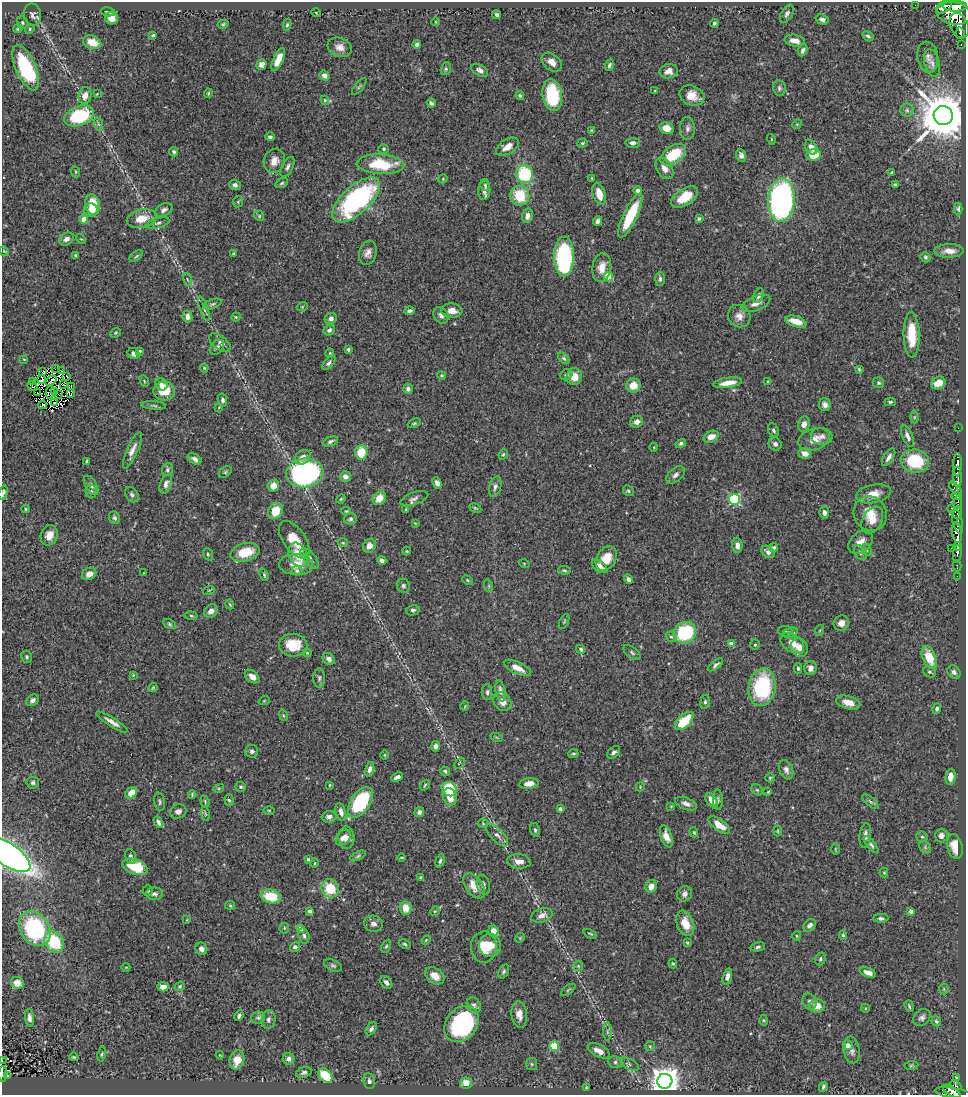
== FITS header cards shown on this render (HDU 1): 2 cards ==
NAXIS1  =                  964
NAXIS2  =                 1093

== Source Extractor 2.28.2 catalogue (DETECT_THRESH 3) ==
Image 964 x 1093 px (HDU 1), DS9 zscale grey, 1 PNG px = 1 image px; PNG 968 x 1097 px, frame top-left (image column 1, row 1093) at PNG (2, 2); each listed source drawn as its Kron ellipse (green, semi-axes under 4 px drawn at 4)
Background 0.701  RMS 0.026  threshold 0.0769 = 3 sigma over >= 5 px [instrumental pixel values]
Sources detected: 489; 2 with non-positive FLUX_AUTO (blend fragments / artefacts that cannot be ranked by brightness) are neither listed nor drawn; the other 487 listed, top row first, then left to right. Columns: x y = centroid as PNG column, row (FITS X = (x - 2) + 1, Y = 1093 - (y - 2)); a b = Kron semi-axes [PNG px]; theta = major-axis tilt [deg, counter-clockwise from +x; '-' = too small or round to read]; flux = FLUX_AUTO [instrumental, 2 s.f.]
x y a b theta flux
915 5 2 2 - 6.1
955 6 12 5 -1 1600
944 7 9 5 34 700
108 12 7 4 -9 4.3
316 13 5 3 - 1.3
954 13 17 11 -10 3600
787 14 10 5 60 5.6
33 15 11 8 -77 7.3
497 15 4 4 - 4.3
112 18 6 6 - 19
822 20 7 5 -19 5.1
436 22 4 3 - 1.4
22 23 6 5 - 2.8
714 23 4 4 - 3.1
223 24 5 4 - 2.3
287 25 6 4 77 2.8
959 26 13 9 -66 1800
18 29 5 4 - 2.4
30 29 5 4 - 2.2
960 33 6 3 -80 520
153 35 4 3 - 2.6
868 36 6 4 -34 3.7
795 41 10 6 -11 11
92 42 9 6 -19 24
417 44 4 3 - 5.2
961 44 3 2 - 36
340 47 12 9 -19 14
803 50 6 4 66 5.2
928 57 16 10 -80 11
278 59 12 5 66 21
552 62 11 8 -38 14
932 63 14 7 -75 8.2
262 64 5 5 - 8.1
609 65 5 3 - 3.7
26 68 24 10 -67 150
446 69 6 5 - 2.8
480 70 9 5 -30 6.3
669 71 9 7 11 10
324 75 5 4 - 6.7
359 87 10 3 50 2.5
779 88 8 6 -80 4.4
655 90 4 2 - 1.1
208 93 5 4 - 2.1
97 94 4 2 - 1.3
520 95 4 4 - 2.9
552 95 16 9 -82 110
85 96 8 6 77 14
692 96 13 9 -25 22
325 100 4 4 - 2.2
431 103 4 3 - 3.1
907 110 6 6 - 4.8
79 116 15 9 20 120
943 116 9 9 - 11000
98 124 7 4 -70 3.7
797 124 5 4 - 1.8
666 128 7 5 -14 21
687 128 11 7 -88 7.1
592 130 4 3 - 1.9
270 137 5 3 - 3.3
771 139 5 3 - 1.5
582 143 5 4 - 2.8
633 143 7 5 2 5.9
507 147 13 7 32 17
811 147 8 5 -61 12
384 149 5 5 - 2.6
174 152 5 4 - 3.1
673 155 14 8 35 72
741 155 6 5 - 6.4
814 155 7 5 3 33
274 161 12 10 69 17
380 164 24 9 -3 77
287 167 11 5 62 5.5
664 168 11 7 -58 14
75 172 5 3 - 1.6
891 172 4 3 - 1.6
525 174 9 8 - 120
592 178 3 3 - 1.4
443 179 4 4 - 1.8
282 183 7 4 28 2.9
235 185 6 5 - 6.2
485 185 6 4 -76 2.5
895 185 4 3 - 3.4
638 190 4 3 - 7.4
484 191 9 6 86 9
599 194 11 6 -74 20
520 196 10 9 - 55
685 197 15 8 34 41
356 200 30 13 42 310
781 200 21 13 86 550
238 202 6 5 - 2.2
93 205 11 7 -79 45
958 209 6 4 89 3.2
91 210 7 6 - 18
164 210 9 6 27 5.9
630 215 24 7 65 82
259 216 5 4 - 2.4
527 216 7 5 75 7.5
699 218 4 3 - 2.5
84 219 4 4 - 27
142 219 15 9 13 30
598 221 5 4 - 5.2
158 223 12 5 15 5.5
67 239 8 6 33 6.8
81 239 6 3 -42 1.8
4 251 5 4 - 2.1
949 251 15 7 0 15
368 253 12 8 74 11
233 254 4 4 - 2.1
75 255 3 2 - 2.1
136 256 8 3 36 2.3
564 256 20 10 -90 240
925 257 5 5 - 3.3
602 268 14 9 82 20
608 277 5 4 - 55
187 279 6 3 -71 1.9
660 279 7 5 88 4.9
759 295 7 5 72 6.2
756 303 15 7 22 13
212 304 9 4 18 3.6
302 307 5 3 - 1.7
204 309 13 4 -69 5.2
409 311 5 3 - 4.4
452 311 10 7 -4 15
441 315 9 7 -54 7.3
187 316 6 5 - 8.4
739 316 12 10 -45 14
236 317 4 4 - 1.9
331 319 6 5 - 6.1
796 321 11 5 -17 22
329 330 6 5 - 6.3
116 333 5 4 - 2.4
912 335 23 8 -89 53
220 343 12 6 -37 6.8
217 347 8 6 54 5.6
348 349 4 4 - 3.3
140 351 3 3 - 1.8
330 353 4 4 - 1.8
134 354 6 5 - 5.4
564 358 7 4 -44 3.6
24 359 3 3 - 1.3
329 363 8 4 48 4.3
204 368 4 4 - 2.2
55 369 2 2 - 2
859 369 3 3 - 2
61 371 2 2 - 0.87
43 372 3 2 - 1.2
441 375 4 4 - 2.2
566 375 6 5 - 4.4
67 376 4 2 - 1.9
574 377 8 7 - 20
42 379 4 2 - 2
51 381 6 2 33 4.9
144 381 6 4 -61 2
768 381 3 2 - 1.2
33 382 3 2 - 1.8
728 383 14 5 8 23
878 383 5 5 - 2.8
938 383 7 6 - 19
161 384 6 5 - 7.6
64 385 4 2 - 0.4
633 385 7 7 - 23
32 386 5 2 - 1.4
71 387 3 2 - 1.9
408 389 5 5 - 5.6
55 391 4 2 - 0.24
164 391 11 9 -10 40
38 392 3 2 - 0.61
50 392 6 2 78 2.6
71 393 4 3 - 6.3
59 394 3 2 - 1.7
222 400 7 4 -78 5.1
890 402 5 3 - 3.1
54 403 2 2 - 1.4
43 405 4 2 - 1.1
154 405 12 4 -4 3.8
825 405 6 6 - 7.2
219 407 4 3 - 1.3
914 417 6 4 89 2.5
637 422 6 5 - 8.8
414 423 7 4 21 2.7
804 424 8 6 73 9.1
958 428 2 2 - 7.9
773 430 7 5 -68 4.2
822 436 11 8 -7 8.4
908 436 11 5 -67 8.1
711 437 8 5 24 16
814 439 16 10 18 17
330 441 8 4 23 4.5
681 443 5 4 - 3.6
775 444 7 6 - 5.6
654 447 4 3 - 1.5
132 450 20 5 66 12
361 452 7 6 - 37
805 453 6 5 - 14
503 454 5 4 - 2.3
303 457 8 6 38 10
889 457 10 5 58 7.6
195 459 7 5 -32 6.2
87 461 3 3 - 2.6
915 461 14 11 -10 84
957 465 12 3 89 730
167 470 6 5 - 4
225 472 7 5 37 2.7
305 473 18 14 6 380
675 475 11 6 40 7.4
345 477 5 5 - 9.5
958 477 10 4 -87 820
437 483 6 4 -64 8.5
166 484 10 5 70 7
91 485 11 5 -58 5.7
273 486 6 5 - 18
495 487 10 6 75 6.2
956 489 8 3 -46 190
91 491 6 5 - 3.9
628 491 6 5 - 2.8
3 493 7 4 74 4.4
873 494 18 9 10 22
132 495 8 6 -54 4.8
956 496 5 4 - 180
379 498 7 6 - 21
414 498 14 6 20 7.3
341 499 4 3 - 1.9
734 499 5 5 - 190
958 502 6 3 86 230
475 508 6 3 -27 2.3
951 508 3 2 - 84
26 509 4 4 - 2.1
406 510 3 3 - 1.9
275 511 8 7 - 34
346 511 4 4 - 2.3
958 512 7 4 90 270
824 513 6 4 -80 5.8
870 514 17 16 - 30
114 518 6 5 - 3.6
350 519 7 5 15 4.5
872 520 14 9 61 18
957 521 12 5 -75 330
415 523 4 2 - 1.2
957 532 10 5 -83 1500
49 535 10 8 69 16
294 540 21 11 -55 35
860 542 14 9 41 15
343 543 5 4 - 2
737 545 7 5 -87 9.6
369 546 7 6 - 13
958 546 4 3 - 250
774 548 4 4 - 4.3
952 548 3 2 - 24
867 550 7 4 -61 2.7
407 551 4 4 - 1.8
245 552 15 9 15 42
768 552 7 5 -38 7.7
860 553 8 5 -56 4.6
208 554 6 5 - 2.9
957 554 9 3 85 460
298 555 13 9 -63 31
310 558 12 6 -50 9.4
606 558 13 9 58 31
382 560 5 4 - 6.5
524 563 5 3 - 1.4
296 565 17 10 -3 25
600 566 9 5 -37 12
957 566 5 2 - 35
564 570 6 3 -7 2.4
297 571 5 5 - 3.5
144 573 3 2 - 0.97
89 574 7 6 - 12
264 575 6 3 -66 2.5
957 576 2 2 - 3.4
628 579 5 4 - 6.4
467 580 6 4 -28 2.2
403 586 7 6 - 3.9
489 586 6 4 -72 2.3
209 590 6 4 18 2
230 604 5 3 - 2.1
413 610 7 5 13 3.8
211 611 7 6 - 11
191 616 6 3 -9 2.2
564 621 8 3 63 2.2
841 623 8 7 - 13
170 624 7 4 -29 2.9
820 630 5 3 - 1.9
785 631 7 5 -6 3.8
685 633 11 10 - 130
790 633 8 5 20 4
671 637 6 5 - 3
792 643 13 8 -33 17
731 644 4 4 - 17
293 645 14 11 -3 44
755 645 5 4 - 2.3
799 648 10 8 -64 14
581 649 5 4 - 3.5
307 653 4 3 - 1.7
632 653 10 5 -39 4.1
27 657 6 5 - 3
929 657 12 6 -68 41
329 659 7 5 -41 6.6
716 665 9 4 38 4.2
517 668 15 6 -25 17
798 668 5 4 - 3.1
810 668 7 6 - 11
930 672 7 5 -28 3.6
954 672 7 6 - 6.3
133 675 3 3 - 1.6
252 677 8 5 -40 10
319 678 10 6 90 4.5
153 687 5 3 - 1.9
762 687 19 13 81 160
500 691 11 5 -79 8.4
487 692 8 5 -89 4.4
33 700 7 5 39 5.8
264 701 5 3 - 1.6
502 702 10 8 -49 14
705 702 7 5 82 3.8
848 702 12 6 -16 19
465 706 5 3 - 1.3
937 709 5 4 - 4.2
283 715 5 3 - 1.7
684 721 11 6 44 55
112 722 18 4 -32 11
497 738 6 4 -20 1.8
436 746 5 4 - 5
252 751 6 6 - 4.4
614 752 7 5 42 5.9
573 754 5 3 - 2.3
385 755 4 3 - 1.5
459 763 6 2 45 1.4
369 769 7 4 74 7.4
786 770 10 6 -67 7.6
445 771 5 4 - 2.7
397 777 6 4 23 7
950 777 8 5 83 13
770 778 5 4 - 2.1
33 783 6 6 - 4.6
529 784 10 5 7 12
330 785 3 2 - 1.6
425 785 6 3 55 2.1
241 787 5 4 - 2.5
640 787 4 3 - 1.5
219 788 5 3 - 2.1
449 789 8 7 - 58
757 790 6 5 - 2.8
768 792 4 3 - 2
131 793 6 5 - 18
192 795 4 3 - 2.4
450 797 9 6 -75 22
229 800 6 4 -72 3.4
712 800 8 5 -53 15
718 800 10 5 -87 3.9
205 801 6 4 -71 2.4
159 802 9 5 -80 3.7
361 802 17 9 55 120
871 802 10 4 -40 3.9
686 804 11 6 -21 9.2
671 806 4 3 - 1.5
560 809 4 4 - 3.5
269 810 6 4 0 2.1
178 811 8 7 - 6.9
341 812 9 5 -74 9.5
419 812 5 5 - 5.6
205 814 7 3 -80 2.4
329 817 7 6 - 6.5
158 822 6 3 -60 5.7
483 823 5 4 - 2
719 825 12 5 -36 23
535 830 7 4 -75 3.5
778 831 5 3 - 1.6
694 832 5 4 - 2.1
497 835 14 6 -46 9.4
865 835 12 5 83 8.6
666 836 11 5 -72 14
941 836 7 6 - 6.7
922 837 5 5 - 2.4
343 838 9 6 48 9
347 838 11 8 -84 11
871 845 10 4 -51 4.7
925 847 7 5 -48 3.6
955 847 13 7 -77 25
835 849 6 4 -90 1.5
8 855 26 11 -34 820
130 856 8 5 -76 6.1
358 856 8 4 25 3.2
402 857 4 2 - 1.9
308 859 4 3 - 2.6
440 861 7 4 73 3.3
519 861 12 7 -6 12
315 863 5 3 - 1.6
135 867 13 7 -20 61
884 873 5 4 - 1.9
421 877 3 3 - 2.6
483 885 10 6 -76 6
474 886 14 8 -54 26
651 886 6 5 - 13
330 888 9 8 - 55
148 890 5 5 - 2.8
154 894 8 6 -1 5.5
685 894 8 7 - 6.8
271 896 10 7 -11 52
230 905 5 4 - 1.8
406 908 7 5 -80 23
310 911 4 3 - 3.7
435 911 5 4 - 2
911 911 4 4 - 6.4
542 915 11 7 15 13
881 918 8 4 0 4.5
187 920 4 4 - 1.6
685 923 13 8 -68 29
373 924 9 8 - 8.5
810 925 7 5 43 6.5
284 928 5 5 - 2.1
35 929 18 14 -55 160
300 929 4 4 - 20
493 931 5 5 - 16
590 934 7 3 -23 2.1
843 935 5 4 - 2.5
304 936 8 5 -75 4.3
797 936 5 3 - 1.7
520 938 5 4 - 1.9
426 940 5 3 - 1.6
54 942 11 9 -54 72
688 943 3 3 - 3.1
405 944 6 4 -28 2.7
490 945 11 11 - 23
386 946 6 4 62 2.6
295 947 5 4 - 4.5
484 947 15 13 88 38
758 947 7 4 13 3.7
201 949 6 5 - 6.1
820 959 6 5 - 3.6
673 963 5 4 - 2.3
333 965 9 5 -23 4.1
578 966 5 4 - 2
126 967 4 3 - 1.2
504 971 7 5 62 3.2
868 972 8 4 -19 11
435 976 10 7 -34 19
727 977 8 4 73 7.6
386 982 7 5 -51 6.4
17 983 6 5 - 11
180 986 5 4 - 2.6
163 987 5 4 - 13
944 989 5 5 - 2.4
568 990 8 4 38 2.8
809 1002 8 6 -64 5.7
474 1005 8 6 -55 4.8
817 1006 7 7 - 19
909 1006 6 3 -73 2.6
865 1008 4 3 - 1.4
519 1015 13 8 -82 13
239 1016 5 4 - 4.2
922 1017 9 7 44 6.4
29 1018 9 4 -84 6.2
258 1018 7 6 - 3.8
268 1020 9 7 85 6.8
763 1020 5 3 - 1.8
936 1021 5 4 - 3.7
461 1024 20 15 51 210
371 1029 7 5 53 5.4
607 1032 9 4 -90 4.1
848 1045 5 4 - 12
554 1046 5 4 - 71
650 1046 5 5 - 2.4
852 1050 13 8 -82 9.3
599 1051 12 6 -28 14
102 1054 7 3 79 2.3
220 1055 4 3 - 1.4
74 1057 5 3 - 2.4
289 1059 6 6 - 8.4
237 1060 9 7 76 27
2 1061 3 2 - 1.7
615 1062 7 5 -15 4.3
532 1064 6 5 - 3.4
629 1064 10 5 -27 4
911 1065 7 4 7 2.5
304 1072 8 5 19 4.7
3 1074 8 3 88 110
7 1075 3 2 - 15
325 1076 8 5 -46 77
957 1078 3 3 - 38
369 1081 8 5 -82 5.6
665 1081 7 7 - 2700
466 1083 6 5 - 17
956 1085 6 4 -27 75
587 1087 3 3 - 1.8
823 1087 5 3 - 3.1
952 1091 10 4 -32 420
955 1093 20 5 -9 450
At the frame edge (FLAGS 8, measured only in part): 5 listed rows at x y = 3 493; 8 855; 2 1061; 3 1074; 955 1093
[2 non-positive-flux detections neither listed nor drawn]